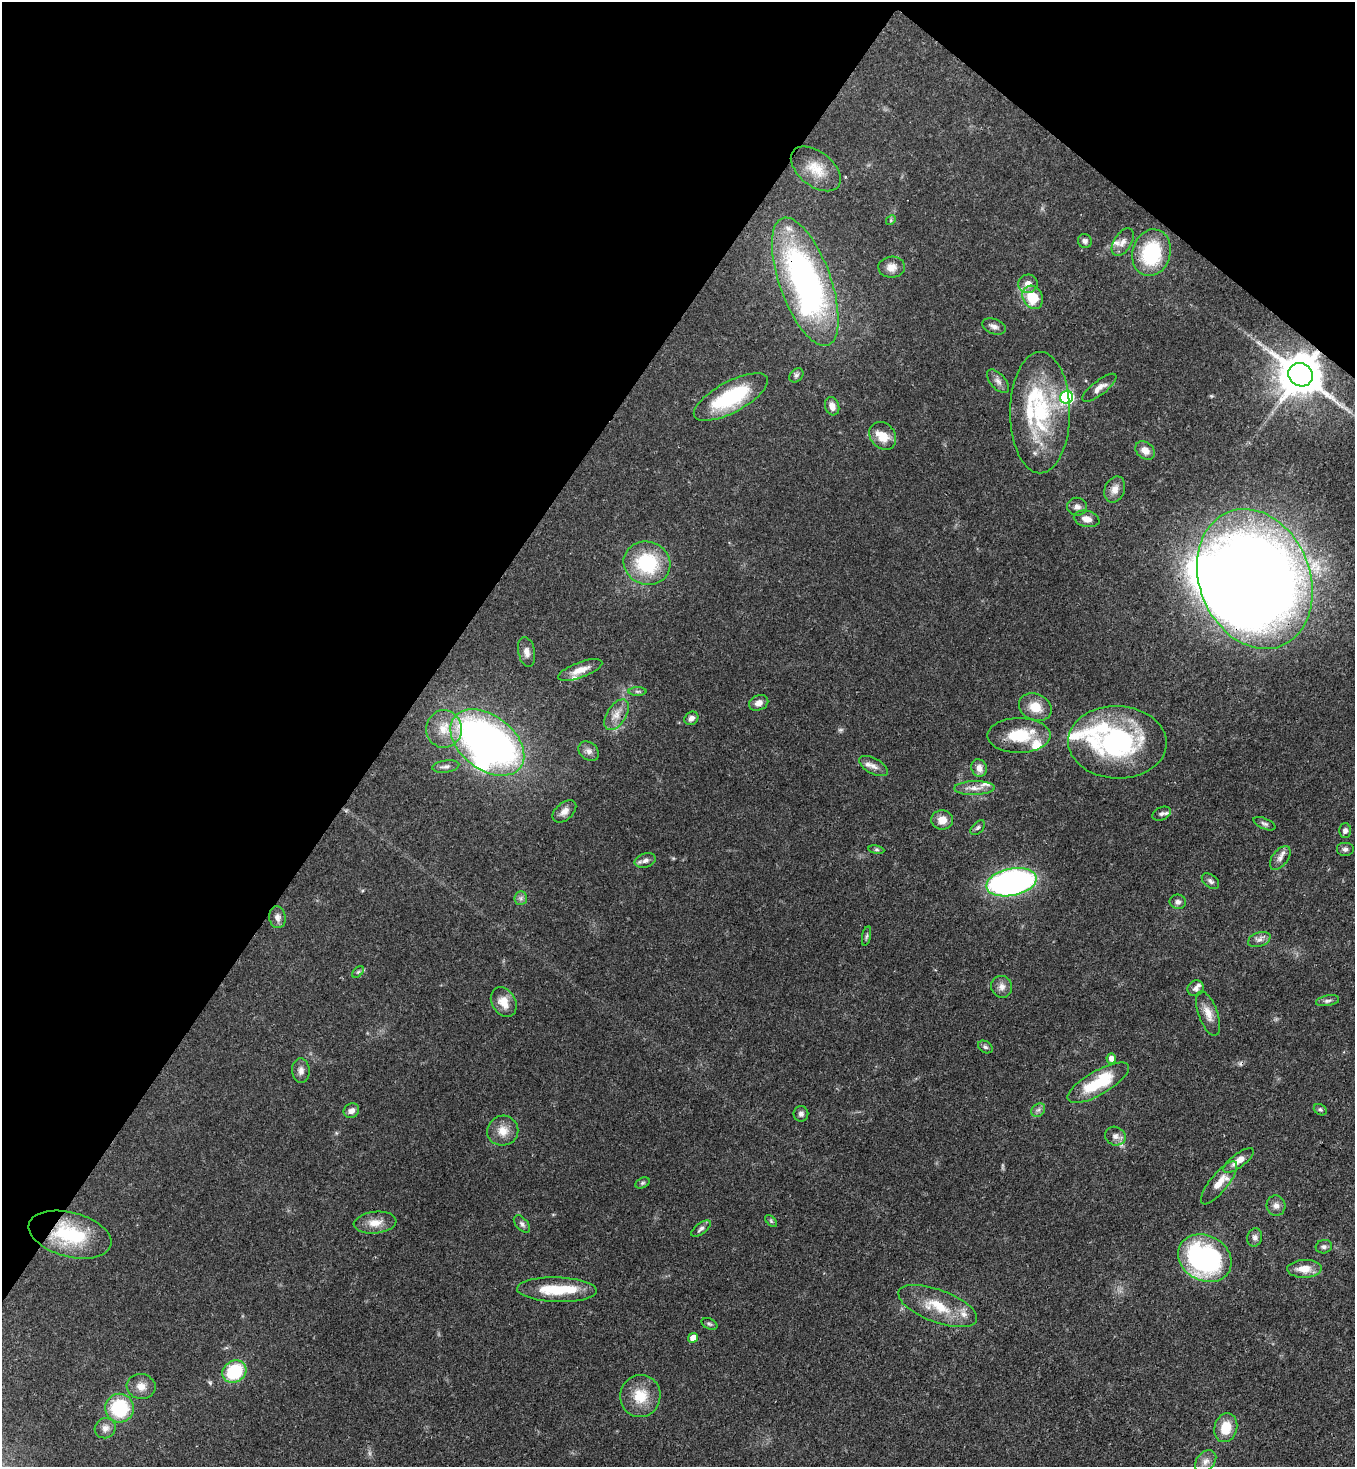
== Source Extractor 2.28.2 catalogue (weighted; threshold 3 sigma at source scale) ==
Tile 2 of 4 x 4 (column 2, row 1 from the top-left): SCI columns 1717-3069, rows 4454-5918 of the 5999 x 5977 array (HDU 1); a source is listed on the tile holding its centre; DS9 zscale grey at full resolution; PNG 1357 x 1469 px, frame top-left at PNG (2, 2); each listed source drawn as its Kron ellipse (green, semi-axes under 4 px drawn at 4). Shown black and unused: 34% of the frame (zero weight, under 3 of 4 exposures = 7% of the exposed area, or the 3 px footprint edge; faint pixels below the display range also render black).
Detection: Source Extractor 2.28.2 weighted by HDU 2 'WHT'; one run over the whole footprint, this tile lists its part. Background 0.0707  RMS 0.004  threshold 0.0179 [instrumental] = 3 sigma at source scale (4.5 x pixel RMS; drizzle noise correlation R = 1.50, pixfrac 1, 0.05/0.05 arcsec/px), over >= 5 px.
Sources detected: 119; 3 too faint to see at this stretch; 2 inside a brighter object's white glare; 1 cosmic-ray / hot-pixel residue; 1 long thin detection or spike segment (spike, bleed or trail) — neither listed nor drawn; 14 inside a brighter listed object's ellipse — not listed separately; the other 98 listed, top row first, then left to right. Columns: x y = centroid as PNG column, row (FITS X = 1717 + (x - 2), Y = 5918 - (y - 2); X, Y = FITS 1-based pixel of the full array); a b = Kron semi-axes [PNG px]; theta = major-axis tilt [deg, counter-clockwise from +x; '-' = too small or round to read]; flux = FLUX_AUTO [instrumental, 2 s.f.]
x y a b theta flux
816 169 29 17 -38 9.1
891 220 5 4 - 0.49
1085 241 7 6 - 1.3
1123 242 15 8 57 2.8
1151 253 24 19 74 29
892 267 13 10 1 3.2
805 282 67 25 -70 130
1028 284 9 9 - 3.2
1033 297 12 9 -64 12
994 326 12 7 -20 1.8
796 375 8 6 45 0.98
1300 375 12 11 - 1500
998 381 14 7 -47 2
1099 388 21 7 38 3
731 397 41 15 28 32
1067 397 7 6 - 57
832 406 9 7 -72 2.9
1040 413 61 30 90 40
883 436 15 12 -49 6.7
1145 450 11 8 -38 3.1
1115 489 13 9 68 3.1
1077 507 10 9 - 1.8
1087 519 13 8 -14 3
647 563 24 21 -22 26
1255 579 72 55 -68 670
527 652 15 8 -79 2.6
580 670 23 7 21 4.7
637 691 9 4 0 0.83
759 703 10 7 22 2.2
1035 707 17 13 -24 7
617 715 17 9 57 4.1
691 718 7 6 - 1.8
444 729 19 18 - 8.6
1019 735 31 17 1 14
487 742 42 27 -37 230
1117 742 49 36 -3 61
589 751 11 8 -40 2
446 766 13 6 7 1.6
873 766 16 7 -28 2.4
979 768 9 7 -65 2.9
974 788 20 7 1 3.5
564 811 14 8 41 2.7
1162 814 10 6 24 1.3
942 820 11 9 -2 4.2
1264 824 12 5 -25 1.1
978 828 9 5 45 0.91
1345 831 7 6 - 1.2
1345 849 9 7 0 1.2
876 850 8 4 -9 0.65
1280 858 13 7 53 2.3
645 860 11 7 17 1.8
1210 881 10 6 -38 1.3
1012 882 25 13 11 120
521 898 7 6 - 1.2
1178 902 8 7 - 1.4
277 917 11 8 -81 2
867 936 10 4 79 0.78
1259 939 12 7 19 1.8
358 972 7 4 44 0.65
1002 987 11 10 - 2.4
1196 988 8 7 - 1.5
1328 1001 12 5 10 1.2
504 1002 16 11 -60 5.6
1208 1014 23 9 -70 4.4
985 1047 8 5 -33 0.88
1111 1058 5 5 - 2.5
301 1071 12 8 -86 2.2
1098 1083 35 12 30 19
1038 1110 7 6 - 1.2
1320 1110 7 5 -33 0.73
351 1111 8 7 - 2.3
801 1114 8 7 - 1.4
503 1131 16 15 - 5.1
1115 1136 10 9 - 2.2
1239 1160 18 7 37 4
642 1183 7 5 27 0.71
1219 1183 26 9 51 5.8
1276 1206 10 9 - 2.1
771 1221 7 4 -46 0.64
375 1223 21 11 6 5
522 1224 10 6 -49 1.2
701 1229 11 5 37 1.2
70 1235 42 22 -15 29
1255 1237 9 7 75 1.5
1324 1247 8 6 14 1.1
1205 1258 28 22 -29 76
1304 1269 17 9 2 5.3
557 1290 40 12 -2 16
938 1306 41 16 -21 14
709 1324 8 5 -26 0.82
693 1338 5 4 - 5.5
234 1372 12 10 36 22
141 1386 14 12 -9 3.7
640 1396 21 20 - 10
120 1408 14 14 - 24
105 1428 11 10 - 2.2
1226 1428 14 11 75 8.2
1206 1461 13 9 48 2.6
Overlapping masked pixels (flux is a lower limit): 4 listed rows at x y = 805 282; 1300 375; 1255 579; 70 1235